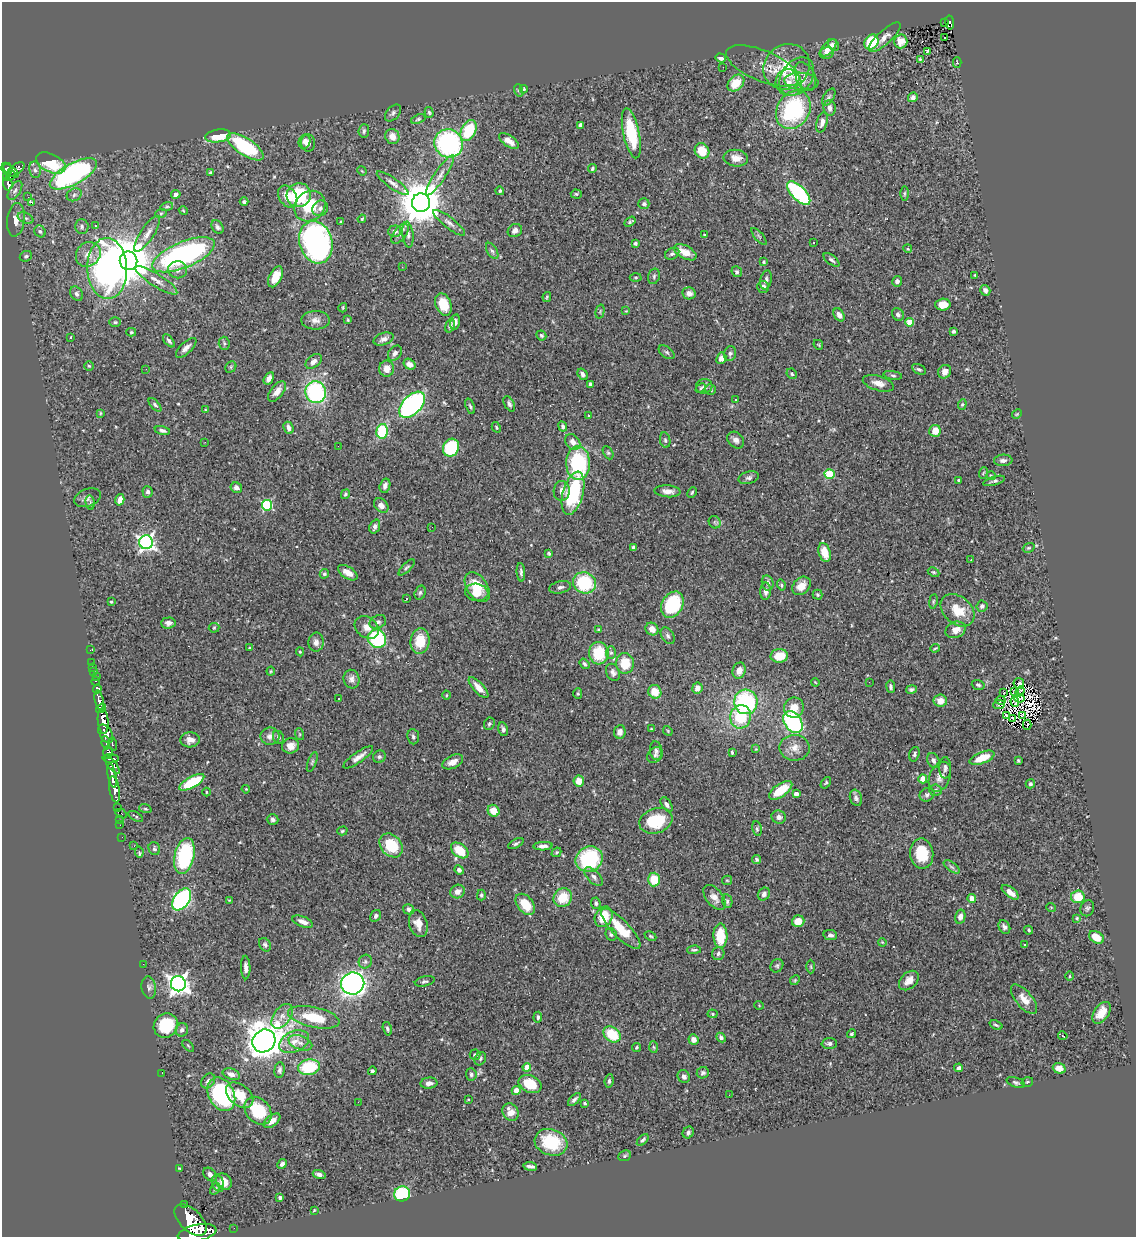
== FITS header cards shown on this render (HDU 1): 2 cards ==
NAXIS1  =                 1134
NAXIS2  =                 1235

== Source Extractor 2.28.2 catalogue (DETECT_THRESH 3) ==
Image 1134 x 1235 px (HDU 1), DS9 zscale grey, 1 PNG px = 1 image px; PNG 1138 x 1239 px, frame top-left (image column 1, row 1235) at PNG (2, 2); each listed source drawn as its Kron ellipse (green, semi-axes under 4 px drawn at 4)
Background 1.11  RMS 0.03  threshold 0.0891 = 3 sigma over >= 5 px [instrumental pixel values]
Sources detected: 519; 3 with non-positive FLUX_AUTO (blend fragments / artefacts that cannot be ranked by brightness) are neither listed nor drawn; of the other 516, the 500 brightest by FLUX_AUTO listed and drawn (16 fainter detections omitted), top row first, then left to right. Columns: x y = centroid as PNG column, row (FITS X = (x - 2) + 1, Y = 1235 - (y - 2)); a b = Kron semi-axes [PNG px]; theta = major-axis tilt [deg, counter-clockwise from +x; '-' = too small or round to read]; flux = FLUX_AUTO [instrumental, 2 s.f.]
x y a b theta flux
945 22 3 2 - 4.1
950 23 7 4 -82 99
884 37 21 7 42 14
944 38 3 2 - 3.8
901 41 7 6 - 19
871 42 8 6 52 84
834 45 6 5 - 5.6
828 48 10 5 48 18
927 51 4 2 - 2.1
827 53 7 6 - 9
721 58 5 4 - 7.4
920 59 4 4 - 2.4
957 62 5 4 - 1.9
763 66 39 15 -22 35
723 67 2 2 - 3.2
787 67 24 22 41 95
805 76 15 9 -65 18
797 77 21 15 54 34
801 82 17 8 -6 19
736 83 9 7 43 42
789 83 14 12 -59 25
524 89 4 4 - 2.4
518 90 6 4 -72 2.9
829 97 9 5 57 4.3
913 97 5 4 - 7.2
829 108 8 6 -81 8.8
793 110 20 16 58 210
429 112 5 4 - 3.2
393 113 10 6 46 5.3
418 119 7 4 21 3.2
822 122 10 5 74 12
580 125 4 4 - 7.8
469 130 11 7 64 85
364 131 7 5 85 4.8
631 133 25 8 -78 100
218 136 13 6 8 49
392 136 8 7 - 17
509 141 11 5 -35 17
304 142 7 6 - 7.3
308 143 9 7 -86 8.7
448 143 15 13 -50 330
245 147 21 8 -33 160
702 151 8 7 - 44
736 158 12 8 -6 18
51 163 16 9 -25 78
7 169 6 5 - 400
16 169 10 5 34 300
592 169 4 4 - 3.2
35 170 8 5 -79 6.4
11 171 9 3 -40 320
362 171 5 4 - 1.9
210 172 4 3 - 2.3
73 174 26 10 28 410
440 175 24 5 57 18
11 176 5 3 - 60
7 178 3 3 - 120
393 183 19 5 -35 10
8 184 7 5 -86 130
15 190 10 5 58 7.5
500 191 4 4 - 3.9
799 193 15 7 -46 250
176 194 4 4 - 5.5
576 194 5 4 - 2.8
904 194 7 3 89 2.6
74 195 8 6 29 5.4
299 195 12 12 - 130
28 197 2 2 - 450
288 197 12 8 -57 25
32 202 4 3 - 11
244 202 4 4 - 3.5
421 203 9 9 - 7900
644 204 5 5 - 3.9
310 206 16 14 43 72
167 207 6 4 18 2.9
320 208 8 7 - 7.9
183 210 4 3 - 1.8
161 213 6 3 19 2.3
26 218 8 5 -25 5.1
362 219 4 3 - 2.2
16 220 17 9 83 19
341 222 3 2 - 1.7
630 222 6 4 34 3.1
449 223 20 5 -38 11
82 226 7 6 - 5.3
95 226 3 3 - 2.2
217 227 7 5 -59 5.9
40 231 6 5 - 4.2
395 231 6 6 - 9.2
515 231 7 6 - 8.5
147 234 21 6 57 16
400 234 11 6 53 7.6
408 235 13 5 -84 7.9
705 235 3 3 - 2.1
759 236 10 3 -50 3.3
316 242 21 16 -73 570
813 242 3 2 - 2.3
635 243 3 3 - 3.4
908 249 4 3 - 1.9
492 251 9 5 -59 4.9
685 252 12 6 -28 27
88 254 13 11 45 21
672 254 7 5 28 4.9
183 255 33 13 22 430
26 256 6 5 - 4.3
831 260 9 4 -38 5.3
129 261 9 8 - 9400
764 262 4 3 - 2.2
402 267 3 2 - 3
107 269 30 20 -88 610
178 270 9 8 - 10
737 272 5 5 - 3.8
975 275 3 3 - 2
654 276 8 5 76 4.3
275 277 11 6 63 28
636 277 6 3 0 2.1
156 280 24 6 -32 19
766 280 10 5 77 6.7
897 281 5 5 - 6.2
763 287 6 5 - 8.3
985 290 5 5 - 7.1
689 293 7 6 - 9.3
77 294 8 6 -58 5
547 297 5 4 - 2.4
443 304 11 7 -68 49
943 304 7 6 - 29
343 308 5 3 - 2.1
626 311 4 4 - 1.9
600 312 7 4 76 2.5
898 314 7 5 -52 5.7
839 315 7 5 -56 12
316 320 14 9 0 14
348 320 3 3 - 1.9
115 322 6 5 - 3.6
455 322 8 5 78 8.7
910 322 4 4 - 54
450 326 7 4 71 5.3
954 331 4 3 - 3.7
131 332 5 4 - 2.3
541 335 5 4 - 3.2
71 337 3 2 - 1.8
384 339 10 6 19 9.1
169 341 7 4 -52 4.9
224 343 6 5 - 3.5
818 345 5 3 - 1.8
186 348 13 5 43 9.9
667 352 9 5 -38 4.2
395 353 8 6 52 8.6
730 353 7 6 - 5.1
721 358 6 5 - 11
314 361 9 6 38 10
409 364 6 5 - 11
89 366 5 4 - 3.3
231 367 6 5 - 2.7
146 369 3 3 - 1.8
387 369 8 7 - 18
919 369 7 4 -28 3.4
945 372 7 6 - 13
583 374 6 4 -54 6.7
792 374 5 4 - 3.4
893 375 9 4 -8 3.9
269 378 7 4 59 11
878 383 16 7 -16 16
590 384 4 3 - 5.6
704 386 8 7 - 7.9
701 388 5 4 - 2.8
711 389 5 5 - 4.3
277 391 12 6 52 15
316 392 11 10 - 240
735 400 3 3 - 3.3
509 404 8 5 -61 5.6
962 404 5 4 - 2.6
155 405 8 4 -48 4
412 405 16 9 46 460
470 406 8 3 -70 3.3
205 410 4 3 - 2.2
100 413 4 3 - 2
1017 414 5 4 - 2.3
589 416 3 3 - 1.8
563 426 5 4 - 4.4
496 427 6 4 -62 3.2
288 428 6 4 -64 9.2
162 430 8 4 -13 5.9
382 431 7 5 78 100
935 431 6 5 - 21
665 440 8 5 -80 4.2
736 440 9 7 -45 8.2
205 442 3 2 - 3.2
573 442 9 6 -52 15
338 446 2 2 - 2.1
451 448 9 8 - 130
608 453 7 4 -62 3.3
1003 460 9 6 5 7.9
578 463 17 12 -88 180
983 473 6 3 71 2
830 474 5 5 - 110
991 476 5 3 - 1.7
749 478 10 6 15 6.3
959 480 3 3 - 4
994 481 11 4 16 5
385 486 7 5 74 8.1
236 488 6 5 - 6.8
562 491 10 8 85 13
668 491 13 6 -4 13
148 492 6 5 - 6.5
692 492 5 3 - 2.7
573 493 22 10 74 160
345 494 5 4 - 3.4
88 498 14 8 21 9
120 500 6 4 74 17
90 502 7 4 -80 4.4
267 505 5 5 - 180
381 505 8 6 -44 12
715 522 6 5 - 3.8
375 526 7 5 70 7.7
432 527 2 2 - 3.4
146 542 7 7 - 690
633 547 3 3 - 3
1029 548 6 4 19 2.7
549 553 4 3 - 2.9
825 553 10 6 -73 27
971 560 3 2 - 3.9
407 567 10 4 45 4
521 572 9 4 -85 5
934 572 6 4 -26 2.7
348 573 11 6 -34 16
324 574 5 4 - 3.1
585 583 11 10 - 140
768 583 8 5 -78 6.3
781 585 5 4 - 3.2
801 586 10 8 43 22
477 587 16 10 -56 47
560 587 11 6 13 7.5
765 591 9 5 88 9.3
477 592 12 8 -10 30
420 593 7 5 73 4.2
817 595 5 5 - 2.8
406 599 3 2 - 2.1
933 601 7 3 81 2.7
111 602 4 3 - 2.1
672 605 14 10 61 140
982 606 5 5 - 5.5
958 610 19 13 -41 45
378 622 9 6 26 7
168 623 7 5 3 7.2
367 627 13 10 -39 18
214 628 5 5 - 2.5
652 629 7 6 - 14
598 630 3 2 - 1.9
956 630 10 8 23 18
668 636 9 6 -58 5.3
377 639 9 8 - 170
420 641 12 9 84 47
316 642 9 7 86 9.9
249 648 3 2 - 1.6
935 648 4 2 - 2
90 650 3 2 - 7.1
300 652 4 4 - 2.9
599 653 11 9 -88 77
611 653 6 5 - 3.8
779 656 9 7 2 38
92 662 2 2 - 6.7
625 663 10 9 - 46
585 664 6 4 -54 3.8
93 667 2 2 - 7.7
271 671 4 4 - 2
739 671 8 6 73 16
94 672 3 3 - 54
613 672 9 6 -65 7.6
96 676 2 2 - 10
352 679 9 8 - 10
95 681 4 3 - 170
815 682 4 3 - 1.6
869 682 3 2 - 3.5
1019 683 5 5 - 3.9
978 685 6 4 -17 4.3
891 687 6 4 -83 4.7
479 688 13 5 -48 18
697 688 6 5 - 13
97 689 4 4 - 250
911 689 5 4 - 4.1
1015 691 2 2 - 2
1020 691 5 2 - 1.8
655 692 7 6 - 31
1003 693 2 2 - 2.6
578 694 5 4 - 2.8
446 695 4 3 - 1.9
1019 698 5 2 - 1.8
339 699 3 3 - 4
99 700 10 4 -77 1200
1001 700 5 2 - 1.8
940 701 6 6 - 19
1015 701 5 2 - 2.7
746 702 12 11 - 200
999 704 6 4 7 3.7
101 708 5 3 - 550
794 708 10 10 - 26
1007 715 4 3 - 2.7
1022 715 4 2 - 2.8
741 717 12 10 77 90
1013 718 4 2 - 2
103 721 13 5 -84 2600
793 722 12 8 -55 300
489 724 6 5 - 3.6
1027 725 5 2 - 4.2
503 729 7 5 -77 5.9
651 729 3 3 - 2
668 731 5 4 - 2.3
620 732 7 5 82 11
106 734 10 6 -59 970
299 734 6 4 -71 2.3
270 736 9 8 - 10
278 737 7 5 -63 5.3
413 737 7 6 - 4.7
190 740 9 7 1 13
106 743 7 3 -83 250
112 744 6 3 -69 100
290 746 8 7 - 17
795 748 15 13 -2 21
756 749 4 4 - 1.7
656 751 9 6 -82 6.3
732 752 4 3 - 2.4
108 753 6 4 -87 930
914 754 7 5 73 4.1
655 755 8 7 - 6
358 757 18 5 35 13
379 757 6 6 - 4.7
111 758 8 4 -3 430
982 758 13 5 21 37
933 760 8 5 -70 6.6
1018 760 3 3 - 2
312 762 10 4 71 3.6
453 762 11 6 25 14
112 765 11 4 -51 410
945 768 11 6 89 6.6
112 776 12 4 -79 1400
940 777 16 10 66 16
923 779 4 4 - 31
579 781 5 5 - 19
192 782 14 5 29 95
826 783 6 4 52 2.9
1030 784 4 4 - 3.5
115 789 13 5 -80 1300
246 789 4 3 - 1.9
781 790 13 6 35 46
935 790 6 5 - 4.6
206 792 4 3 - 1.7
796 794 4 4 - 15
927 795 8 6 33 6.1
856 798 8 6 -70 6.7
667 804 8 4 -56 6.3
117 808 3 2 - 22
145 809 6 4 -18 2.5
493 811 6 5 - 29
121 814 6 3 -27 73
136 816 8 3 -30 2.7
779 817 7 6 - 10
119 819 2 2 - 11
273 820 6 5 - 5.3
656 821 17 12 19 85
120 825 2 2 - 9.5
757 829 7 5 -80 3.9
342 831 5 4 - 2.7
122 837 2 2 - 9
516 843 8 4 26 4
391 845 13 10 -48 70
134 846 3 2 - 2.1
543 846 9 4 2 7.9
154 849 7 5 -66 4.8
460 850 10 6 -38 55
139 852 5 3 - 4.5
556 852 5 4 - 2.6
922 854 15 11 -81 73
184 856 18 10 77 180
589 859 14 12 31 180
757 859 4 4 - 4.5
952 867 9 4 -35 4.7
459 870 5 4 - 6.1
594 877 12 6 -45 7.8
654 879 7 6 - 42
727 880 5 4 - 2.4
458 892 7 6 - 11
1010 892 10 5 -38 17
764 894 7 5 51 7.2
481 895 5 4 - 3.3
563 897 10 8 50 45
714 897 14 8 -51 14
1078 897 7 6 - 48
972 898 4 4 - 34
182 899 12 7 54 440
229 900 3 3 - 1.7
727 901 7 5 -78 3.9
596 903 6 4 -84 3.8
525 904 12 8 -51 46
1051 907 5 3 - 1.6
1087 908 8 6 69 4.7
409 909 6 5 - 5.5
376 916 6 5 - 4.7
604 917 10 8 63 49
960 917 7 5 77 9.6
1077 918 4 4 - 2.4
798 921 6 6 - 22
303 922 11 5 -21 13
418 924 14 9 -73 23
1004 927 7 5 -60 5.8
621 929 26 8 -46 61
1029 930 4 3 - 2.8
611 934 6 5 - 4.1
830 935 7 5 -10 5.9
650 936 6 4 -26 2.7
720 936 12 7 -89 58
1096 937 8 5 -31 34
882 942 4 3 - 1.6
1024 944 3 3 - 4.2
265 945 7 5 -57 4.9
694 950 7 4 1 3.4
718 954 6 6 - 5.3
365 962 7 6 - 6.5
143 964 2 2 - 5.7
777 966 7 6 - 3.9
811 967 7 3 -89 2.4
246 968 12 4 -88 10
1070 976 4 3 - 1.6
795 980 5 4 - 2.2
909 980 11 8 45 17
425 981 10 5 13 4.5
353 983 11 11 - 840
178 984 7 7 - 1200
149 988 11 7 -81 7.4
1024 999 18 8 -50 21
759 1005 5 3 - 1.6
1101 1013 12 7 55 25
713 1014 5 4 - 2.6
282 1016 14 8 54 15
314 1017 26 10 -12 61
538 1017 5 4 - 3.8
166 1025 12 11 - 99
996 1025 7 3 -22 3.3
387 1029 7 4 -75 4.3
182 1030 7 6 - 6.3
612 1034 9 7 -39 66
851 1034 4 3 - 3.2
1063 1036 4 3 - 6.1
721 1038 5 4 - 4.7
693 1039 5 5 - 12
264 1041 12 11 - 3100
294 1042 16 10 25 24
300 1043 12 7 -20 11
829 1043 7 5 1 5.7
188 1046 7 3 -45 1.8
636 1047 4 4 - 2.9
654 1047 6 4 -87 2.5
475 1055 5 5 - 3.3
480 1059 7 5 61 3.5
309 1067 11 7 11 110
527 1067 4 4 - 22
958 1068 4 3 - 7
1059 1068 6 5 - 14
280 1070 8 5 86 5.5
372 1071 4 3 - 4
162 1073 2 2 - 1.8
703 1073 6 5 - 4.5
231 1074 9 5 -18 11
471 1074 6 5 - 4.9
684 1077 6 6 - 8.7
208 1081 8 6 55 7.4
609 1081 7 4 83 4.3
1016 1082 9 5 -20 4.8
1027 1082 6 4 18 3.3
429 1083 8 5 5 10
530 1084 12 8 -23 61
516 1091 4 4 - 29
221 1094 18 12 -62 270
240 1095 15 10 -38 40
729 1095 2 2 - 2.8
468 1100 3 2 - 1.6
574 1100 8 4 47 5.4
358 1102 2 2 - 26
585 1103 3 2 - 2.5
258 1111 15 11 -47 86
511 1112 9 7 -56 23
272 1121 10 5 38 12
688 1133 6 5 - 4.9
643 1140 7 4 45 4.5
551 1142 17 13 -18 90
625 1156 6 5 - 3.3
282 1164 5 4 - 5.5
530 1166 7 3 -8 6.4
179 1168 4 2 - 1.6
210 1174 8 5 -47 8.8
319 1174 6 4 -17 7.6
224 1182 9 7 -51 14
218 1183 9 5 -71 6.6
215 1189 6 3 54 2.5
402 1194 8 7 - 130
280 1198 3 3 - 5.3
184 1205 3 3 - 64
314 1210 3 2 - 1.6
191 1220 20 10 -44 4700
234 1228 2 2 - 8.5
197 1233 20 8 11 4300
At the frame edge (FLAGS 8, measured only in part): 1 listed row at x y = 197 1233
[16 fainter detections neither listed nor drawn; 3 non-positive-flux detections neither listed nor drawn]